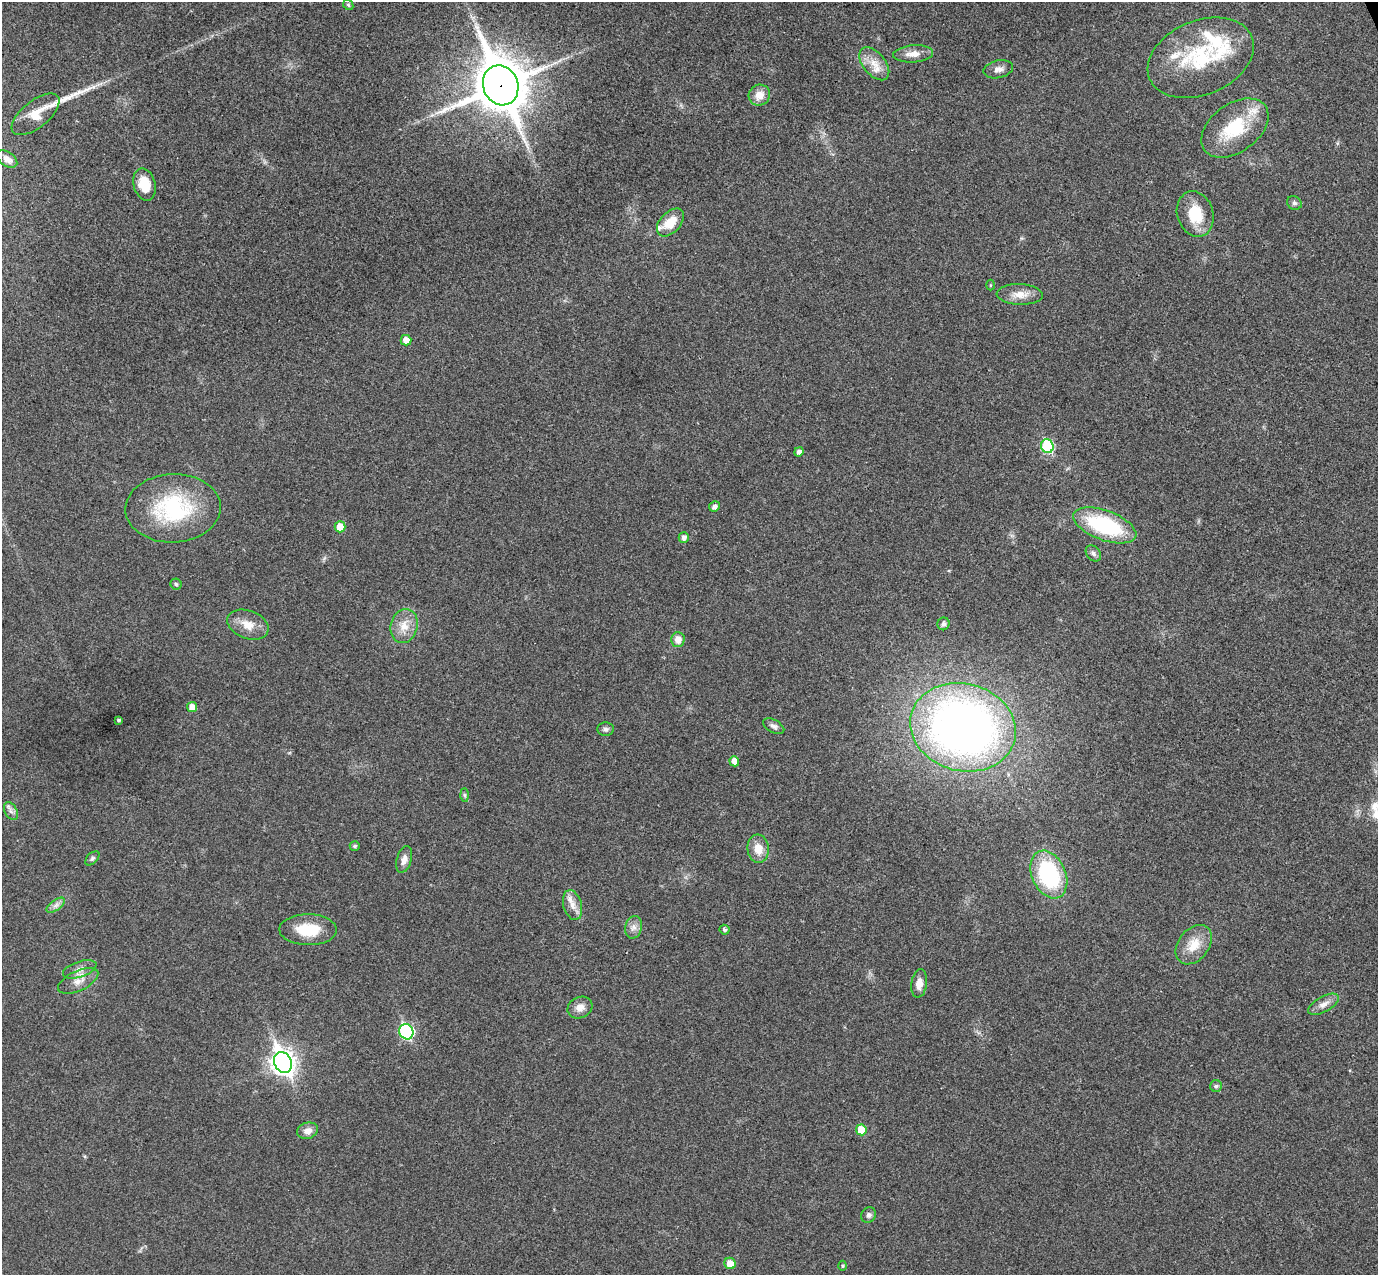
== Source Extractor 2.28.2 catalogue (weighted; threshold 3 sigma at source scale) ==
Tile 10 of 4 x 4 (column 2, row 3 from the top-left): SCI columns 1431-2806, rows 1451-2723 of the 5615 x 5574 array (HDU 1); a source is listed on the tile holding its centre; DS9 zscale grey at full resolution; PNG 1380 x 1277 px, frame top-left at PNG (2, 2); each listed source drawn as its Kron ellipse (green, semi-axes under 4 px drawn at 4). Shown black and unused: <1% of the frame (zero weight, under 3 of 4 exposures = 6% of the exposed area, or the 3 px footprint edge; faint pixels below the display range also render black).
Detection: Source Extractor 2.28.2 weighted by HDU 2 'WHT'; one run over the whole footprint, this tile lists its part. Background 0.0328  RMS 0.0049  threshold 0.0219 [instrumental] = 3 sigma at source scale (4.5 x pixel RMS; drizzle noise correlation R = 1.50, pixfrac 1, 0.05/0.05 arcsec/px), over >= 5 px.
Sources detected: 68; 1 long thin detection or spike segment (spike, bleed or trail) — neither listed nor drawn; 5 inside a brighter listed object's ellipse — not listed separately; the other 62 listed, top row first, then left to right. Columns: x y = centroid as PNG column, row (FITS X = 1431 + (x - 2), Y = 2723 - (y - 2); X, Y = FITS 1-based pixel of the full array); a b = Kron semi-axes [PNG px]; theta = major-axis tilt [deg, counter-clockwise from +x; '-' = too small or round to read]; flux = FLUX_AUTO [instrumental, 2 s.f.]
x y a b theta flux
348 5 6 4 -44 0.68
913 54 20 8 5 5.2
1201 58 55 37 23 42
874 64 19 11 -50 6.8
998 69 15 8 13 3.1
501 85 20 17 -67 2200
759 95 11 10 - 5.2
36 114 29 13 39 7.7
1235 128 38 24 36 27
7 159 11 7 -33 2.5
144 184 16 11 -75 11
1294 203 8 6 -34 1.1
1195 214 23 18 -73 15
670 222 16 10 47 9.3
990 285 5 3 - 0.5
1020 294 23 10 -2 6
406 340 5 5 - 4.2
1047 446 7 6 - 38
799 452 4 4 - 2.2
714 506 5 5 - 2.1
173 508 48 34 2 46
1105 525 33 15 -20 43
340 527 5 5 - 7
684 537 5 5 - 2
1093 553 9 6 -48 1.6
176 584 5 5 - 0.77
943 624 6 6 - 1.2
248 625 21 14 -20 7.3
404 626 17 13 75 7.1
678 639 7 7 - 4.2
192 707 5 5 - 4
118 720 3 3 - 0.92
774 726 11 6 -29 1.8
963 727 53 43 -15 310
606 729 8 7 - 1.4
734 761 5 5 - 4.4
465 795 6 4 -88 0.75
11 811 9 6 -61 1.7
355 846 5 5 - 0.95
758 849 14 10 -85 6.1
92 858 8 5 45 1
404 859 14 7 74 3.1
1049 874 25 17 -66 51
56 905 10 5 36 2
573 905 15 9 -74 4.2
633 927 11 8 77 2.7
308 930 29 15 -1 15
724 930 5 4 - 1.1
1194 945 22 15 52 9.6
80 969 17 8 17 3.7
78 981 22 10 25 5.4
919 983 14 8 82 4.1
1324 1004 17 7 29 3.4
580 1007 13 10 25 4.1
406 1032 8 7 - 65
283 1062 11 8 -67 370
1216 1086 6 6 - 0.98
861 1130 5 5 - 9.9
307 1131 11 8 16 3.4
869 1215 8 7 - 1.5
730 1263 6 5 - 5.5
843 1266 5 3 - 0.5
Overlapping masked pixels (flux is a lower limit): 1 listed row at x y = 501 85